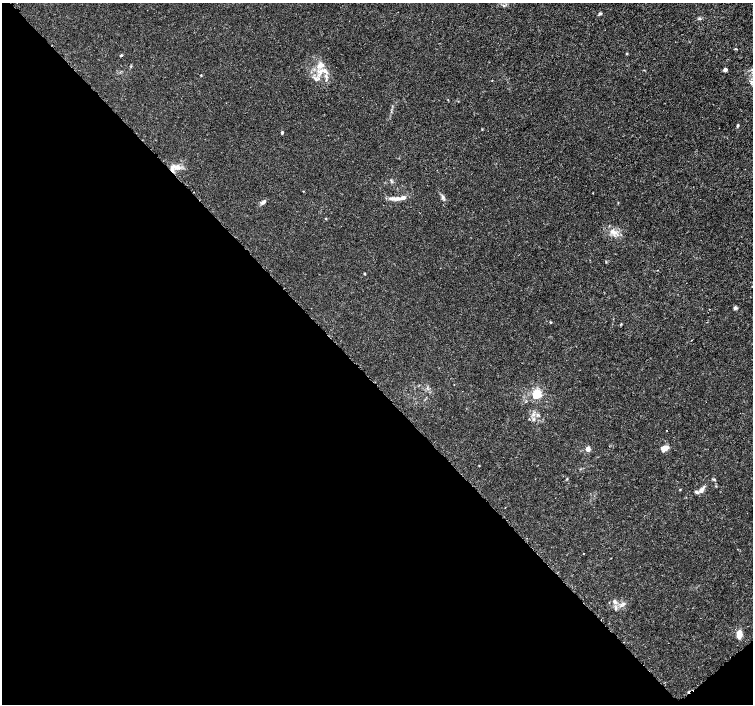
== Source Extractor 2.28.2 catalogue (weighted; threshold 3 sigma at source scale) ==
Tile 14 of 4 x 4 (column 2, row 4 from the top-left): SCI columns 1523-3023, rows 172-1575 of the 6056 x 6026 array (HDU 1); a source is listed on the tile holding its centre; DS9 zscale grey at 2 x 2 block average (1 PNG px = mean of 2 x 2 image px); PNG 755 x 706 px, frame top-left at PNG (2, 3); no overlay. Shown black and unused: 46% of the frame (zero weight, under 3 of 5 exposures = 2% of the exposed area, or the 3 px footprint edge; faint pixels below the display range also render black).
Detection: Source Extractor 2.28.2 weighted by HDU 2 'WHT'; one run over the whole footprint, this tile lists its part. Background 0.00166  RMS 7.4e-04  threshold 0.00334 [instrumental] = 3 sigma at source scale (4.5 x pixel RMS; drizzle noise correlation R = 1.50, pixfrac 1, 0.0396/0.0396 arcsec/px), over >= 5 px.
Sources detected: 35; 4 inside a brighter listed object's ellipse — not listed separately; the other 31 listed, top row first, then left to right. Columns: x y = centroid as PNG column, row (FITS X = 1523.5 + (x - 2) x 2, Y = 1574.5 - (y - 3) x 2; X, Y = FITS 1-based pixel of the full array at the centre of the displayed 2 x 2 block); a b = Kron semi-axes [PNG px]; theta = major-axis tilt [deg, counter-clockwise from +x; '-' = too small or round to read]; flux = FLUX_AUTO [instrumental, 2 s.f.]
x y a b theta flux
600 14 5 3 - 0.25
627 54 3 3 - 0.15
121 55 3 3 - 0.17
320 65 10 7 10 1.2
725 70 3 3 - 1.1
326 76 4 3 - 0.33
316 79 5 4 - 0.38
738 125 4 3 - 0.19
482 129 3 2 - 0.1
282 132 3 3 - 0.29
177 167 10 5 -21 1.1
394 198 10 4 4 0.88
442 198 4 2 - 0.2
263 202 7 4 39 0.52
326 218 3 2 - 0.11
612 231 8 4 -29 0.79
657 270 2 2 - 0.071
364 274 3 2 - 0.17
735 308 5 4 - 0.33
550 322 3 2 - 0.12
621 324 3 2 - 0.12
691 340 2 2 - 0.11
537 394 3 3 - 16
534 419 4 3 - 0.24
665 448 7 5 17 1.3
588 449 3 3 - 1.5
479 466 2 2 - 0.081
701 490 8 5 59 0.69
614 602 5 4 - 0.34
623 603 5 4 - 0.35
739 634 8 5 89 1.7
Diffuse or blended objects may show on this block-average render without a row.